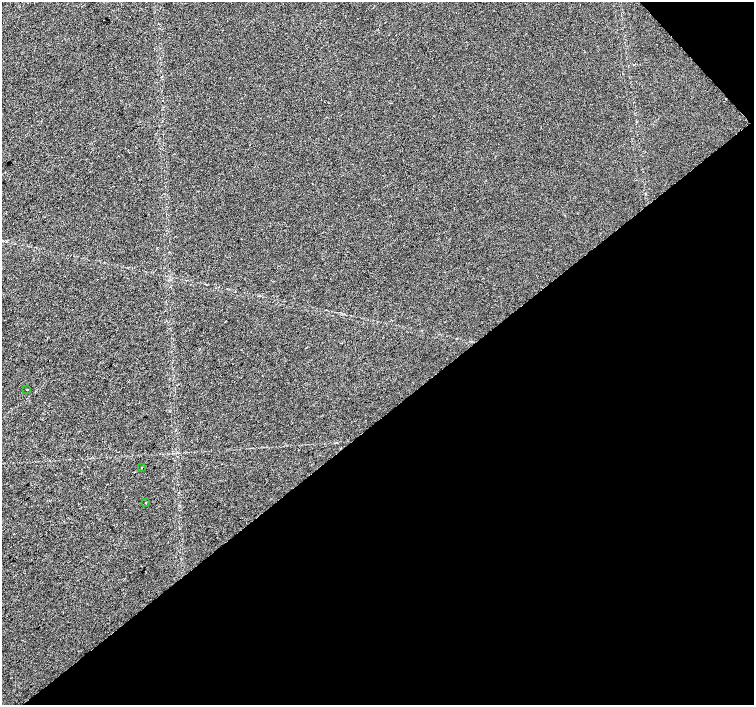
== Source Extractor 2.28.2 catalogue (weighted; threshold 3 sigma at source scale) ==
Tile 12 of 4 x 4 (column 4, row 3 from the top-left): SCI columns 4512-6014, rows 1616-3021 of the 6014 x 5977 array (HDU 1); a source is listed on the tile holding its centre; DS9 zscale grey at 2 x 2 block average (1 PNG px = mean of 2 x 2 image px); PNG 756 x 707 px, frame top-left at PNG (2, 2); each listed source drawn as its Kron ellipse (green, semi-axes under 4 px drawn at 4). Shown black and unused: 42% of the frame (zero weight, under 2 of 3 exposures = <1% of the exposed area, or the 3 px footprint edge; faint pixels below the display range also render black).
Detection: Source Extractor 2.28.2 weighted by HDU 2 'WHT'; one run over the whole footprint, this tile lists its part. Background -1.32e-05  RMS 0.0057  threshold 0.0256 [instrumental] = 3 sigma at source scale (4.5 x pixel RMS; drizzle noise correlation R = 1.50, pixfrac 1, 0.0396/0.0396 arcsec/px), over >= 5 px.
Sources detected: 3; all 3 listed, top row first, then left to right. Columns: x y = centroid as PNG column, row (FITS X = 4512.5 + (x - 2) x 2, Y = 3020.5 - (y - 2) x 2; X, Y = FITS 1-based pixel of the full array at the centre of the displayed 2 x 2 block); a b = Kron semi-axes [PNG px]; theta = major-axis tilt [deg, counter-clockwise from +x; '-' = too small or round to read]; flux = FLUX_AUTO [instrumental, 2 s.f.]
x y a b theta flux
27 390 2 2 - 1.3
142 468 2 2 - 0.77
145 502 2 2 - 0.69